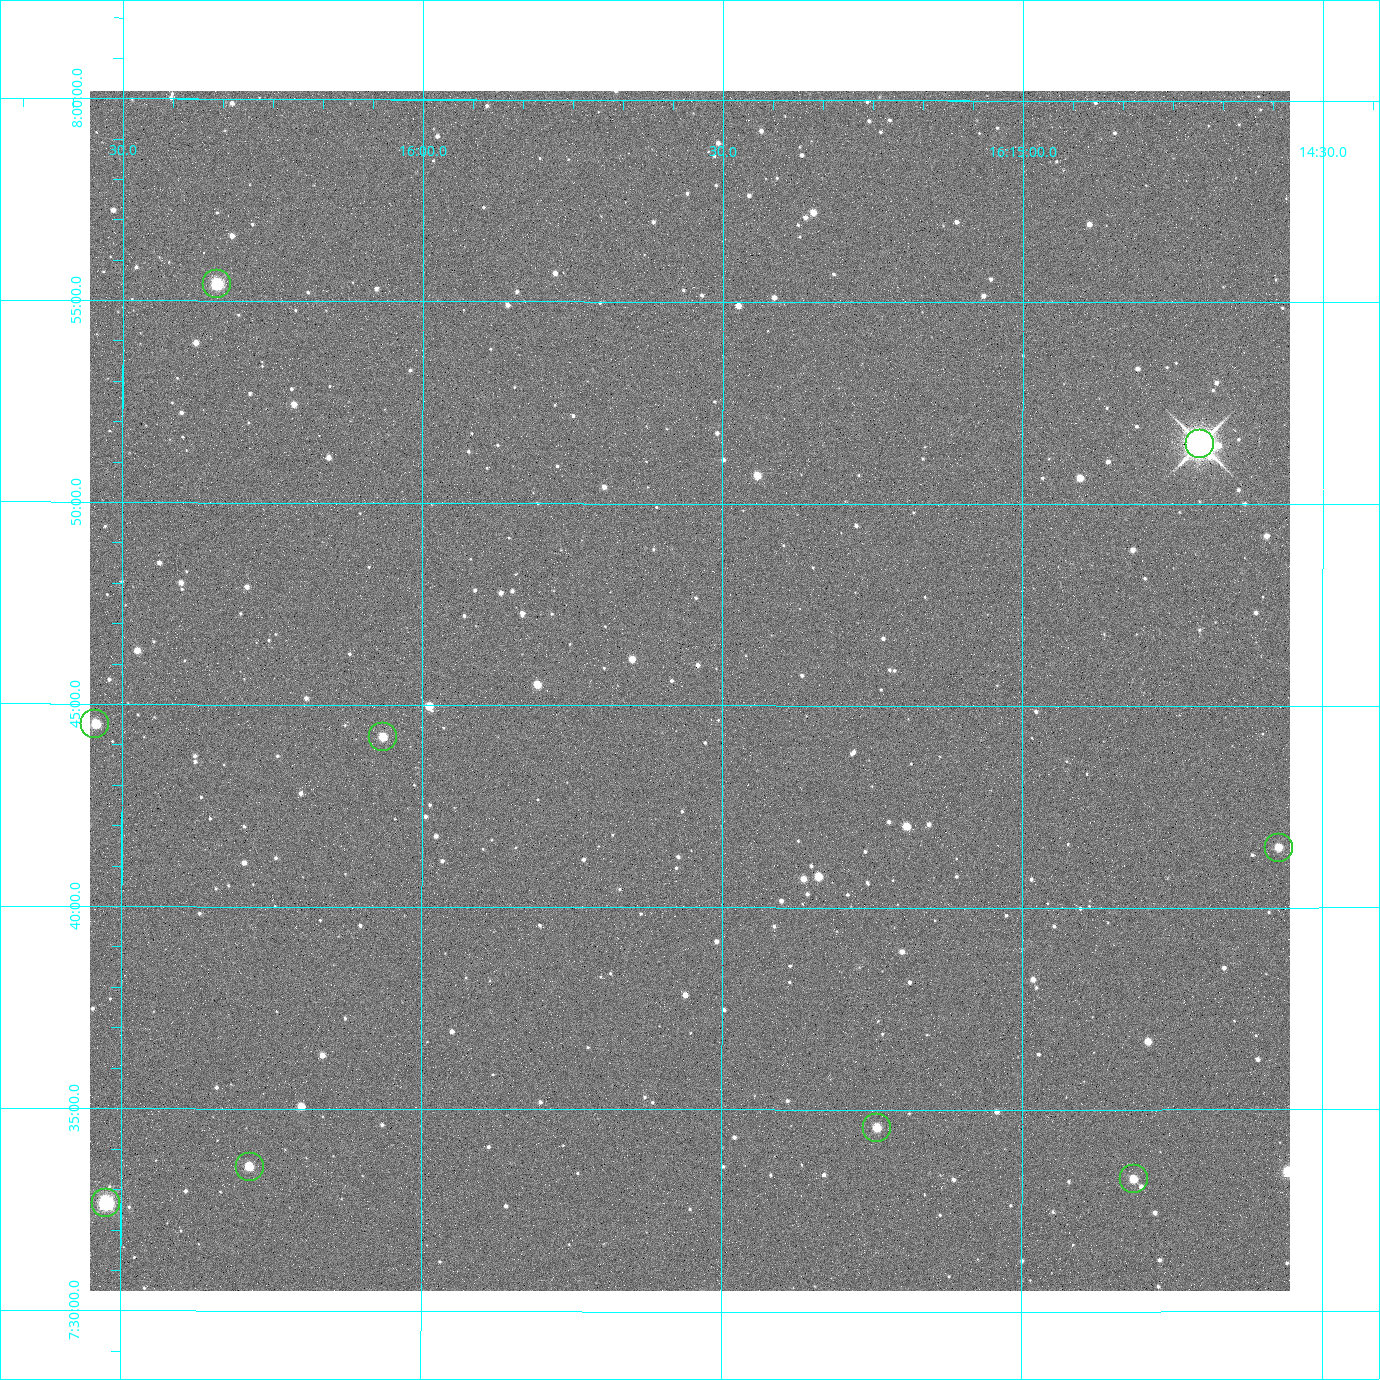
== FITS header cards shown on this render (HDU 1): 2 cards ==
NAXIS1  =                 2400 / Width of image data
NAXIS2  =                 2400 / Height of image data

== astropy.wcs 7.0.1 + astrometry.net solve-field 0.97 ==
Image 2400 x 2400 px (HDU 1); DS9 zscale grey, zoomed out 1/2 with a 90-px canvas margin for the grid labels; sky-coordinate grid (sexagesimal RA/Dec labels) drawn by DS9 from the SOLVED WCS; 9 Tycho-2 reference stars matched to detected sources circled (green)
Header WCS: RA---TAN/DEC--TAN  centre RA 16:15:33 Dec +07:45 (243.89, +7.76 deg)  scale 0.74 arcsec/px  FOV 29.6' x 29.6'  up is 0 deg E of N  parity normal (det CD < 0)
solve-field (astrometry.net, Tycho-2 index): VERIFIED the header's WCS against the Tycho-2 star catalogue (6 matches, 0 conflicts) and refined it, rather than solving blind
Solved WCS: RA---TAN-SIP/DEC--TAN-SIP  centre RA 16:15:33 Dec +07:45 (243.89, +7.76 deg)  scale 0.743 arcsec/px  FOV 29.7' x 29.7'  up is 0 deg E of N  parity normal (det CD < 0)
The solver's refit moves the header's centre by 3.5 arcsec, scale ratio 1.004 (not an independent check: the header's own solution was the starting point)
Tycho-2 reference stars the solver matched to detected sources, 9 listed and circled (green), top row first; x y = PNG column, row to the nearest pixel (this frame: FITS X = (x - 90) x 2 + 1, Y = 2400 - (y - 91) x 2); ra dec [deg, ICRS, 3 dp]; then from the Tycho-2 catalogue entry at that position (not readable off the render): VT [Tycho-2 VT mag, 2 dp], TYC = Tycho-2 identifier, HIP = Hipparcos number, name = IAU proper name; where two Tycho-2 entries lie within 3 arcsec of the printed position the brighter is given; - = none
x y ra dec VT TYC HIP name
217 284 244.086 +7.924 10.10 946-635-1 - -
1200 444 243.676 +7.858 6.72 946-1598-1 79608 -
95 724 244.136 +7.742 11.26 946-889-1 - -
383 737 244.016 +7.737 11.56 946-881-1 - -
1279 848 243.643 +7.692 11.91 946-916-1 - -
876 1128 243.810 +7.576 11.94 946-1047-1 - -
250 1167 244.071 +7.560 11.55 946-984-1 - -
1134 1180 243.703 +7.555 12.21 946-959-1 - -
106 1204 244.131 +7.544 9.21 946-968-1 - -